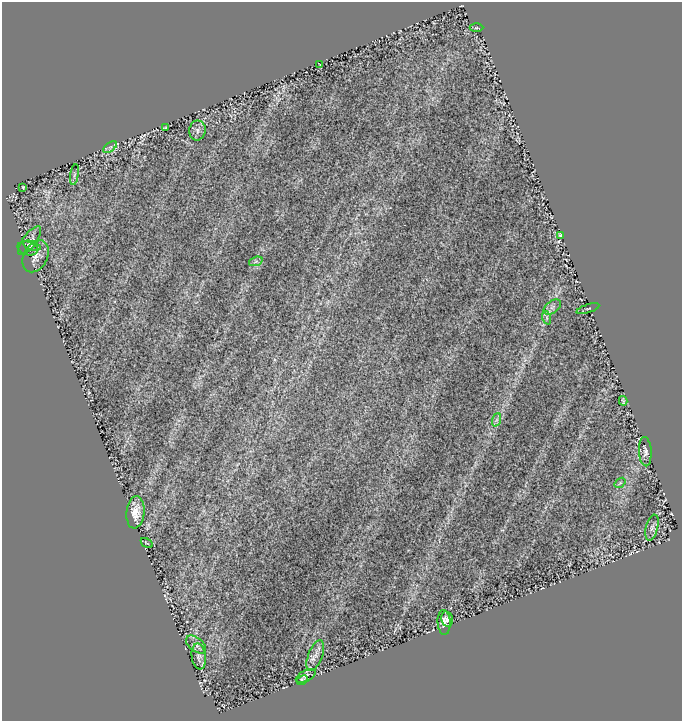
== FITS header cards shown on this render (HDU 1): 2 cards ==
NAXIS1  =                  680
NAXIS2  =                  719

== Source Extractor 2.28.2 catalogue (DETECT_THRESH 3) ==
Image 680 x 719 px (HDU 1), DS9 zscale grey, 1 PNG px = 1 image px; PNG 684 x 723 px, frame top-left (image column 1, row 719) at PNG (2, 2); each listed source drawn as its Kron ellipse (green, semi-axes under 4 px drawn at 4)
Background 0.871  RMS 0.024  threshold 0.0721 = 3 sigma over >= 5 px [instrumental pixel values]
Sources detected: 30; all 30 listed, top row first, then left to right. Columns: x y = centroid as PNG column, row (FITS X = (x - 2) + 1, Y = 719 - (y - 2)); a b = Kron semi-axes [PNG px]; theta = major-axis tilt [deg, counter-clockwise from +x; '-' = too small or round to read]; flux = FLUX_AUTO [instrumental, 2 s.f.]
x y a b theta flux
476 28 7 3 1 2
320 65 4 3 - 1.7
165 128 3 2 - 1
197 130 10 8 82 6.4
110 147 8 4 35 3.9
74 175 10 4 81 3.1
23 187 3 2 - 1.6
560 236 4 3 - 2.5
30 241 17 6 53 8.2
32 246 9 4 -19 4.4
28 248 10 6 -15 4.6
36 256 17 12 61 13
256 261 7 4 19 3.4
552 307 10 6 36 5.8
588 309 12 2 17 1.6
547 318 7 4 -72 3.3
623 401 5 2 - 2
496 420 7 4 70 3.9
645 452 15 6 -87 5.7
620 483 6 3 37 1.9
135 512 16 9 84 20
652 527 13 6 77 6.6
147 543 6 2 -33 2.2
447 619 8 5 -77 5
444 622 12 6 -87 9.7
196 644 11 7 -38 6.4
315 656 16 7 69 8.7
199 657 13 7 -82 6.4
306 676 11 5 27 4.1
302 680 6 3 26 3.3